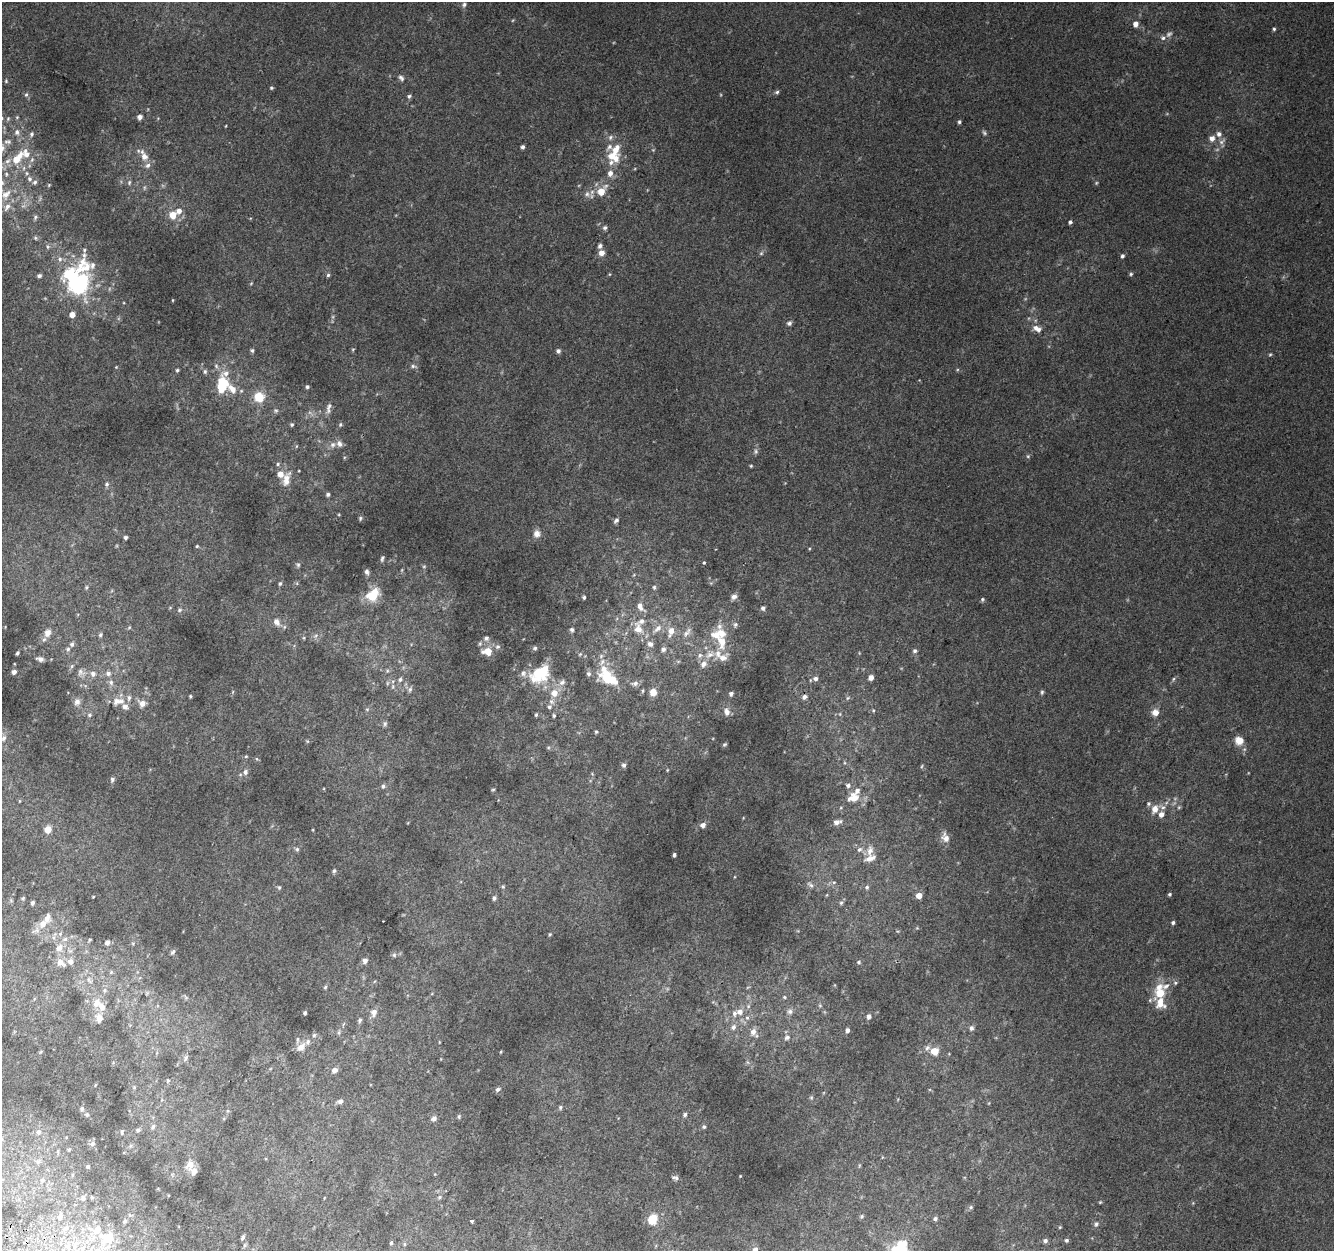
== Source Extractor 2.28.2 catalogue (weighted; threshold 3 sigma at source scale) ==
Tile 7 of 4 x 4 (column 3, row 2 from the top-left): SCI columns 2696-4027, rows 2827-4075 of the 5374 x 5589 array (HDU 1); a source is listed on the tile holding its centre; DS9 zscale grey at full resolution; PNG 1336 x 1253 px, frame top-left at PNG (2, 2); no overlay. Shown black and unused: <1% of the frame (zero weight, under 2 of 3 exposures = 2% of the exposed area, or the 3 px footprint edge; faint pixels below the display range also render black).
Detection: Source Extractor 2.28.2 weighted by HDU 2 'WHT'; one run over the whole footprint, this tile lists its part. Background 0.0855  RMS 0.011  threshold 0.0512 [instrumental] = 3 sigma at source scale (4.5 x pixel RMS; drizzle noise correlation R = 1.50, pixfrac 1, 0.0396/0.0396 arcsec/px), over >= 5 px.
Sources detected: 345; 4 too faint to see at this stretch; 3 inside a brighter object's white glare — not listed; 46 inside a brighter listed object's ellipse — not listed separately; the other 292 listed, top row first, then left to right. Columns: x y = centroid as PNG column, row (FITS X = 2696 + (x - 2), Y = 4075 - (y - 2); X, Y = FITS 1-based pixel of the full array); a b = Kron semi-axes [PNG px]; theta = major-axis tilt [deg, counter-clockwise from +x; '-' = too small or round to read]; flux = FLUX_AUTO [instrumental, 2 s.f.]
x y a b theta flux
464 4 7 6 - 3.2
1135 24 6 6 - 6.1
1274 29 4 4 - 1.6
1163 38 7 6 - 3.3
401 78 9 6 -44 3.3
6 81 5 4 - 1.3
271 88 5 4 - 1.4
777 92 6 4 18 2.1
26 95 7 5 73 2.2
409 96 6 5 - 2.1
17 117 5 4 - 1.2
140 117 5 4 - 4.6
8 119 6 5 - 1.7
959 122 4 4 - 2
226 126 4 3 - 0.74
17 132 8 7 - 4.7
984 133 8 5 -46 2.1
31 134 6 5 - 2.6
1219 134 8 7 - 4.8
610 137 7 6 - 3.3
1212 138 8 7 - 6.2
7 142 11 7 -1 5.2
1222 142 11 6 35 4.6
523 147 4 4 - 2.8
144 156 12 9 -57 9.7
613 156 18 11 -28 19
17 158 20 9 49 26
610 173 8 7 - 6.4
30 179 7 6 - 3.6
129 182 7 5 71 2.1
49 185 5 4 - 1.2
144 188 6 4 72 1.6
601 191 10 7 51 18
6 194 18 11 54 16
587 194 10 8 -31 5.1
179 211 7 6 - 6.8
173 215 7 6 - 16
35 217 7 5 41 2.3
1070 222 4 4 - 2.4
605 228 6 6 - 2.5
35 238 6 5 - 1.8
600 246 6 5 - 3.3
48 247 7 6 - 2.4
601 253 6 6 - 7.8
761 253 6 5 - 2
1122 256 5 5 - 2.4
60 259 7 6 - 3.6
1131 274 5 4 - 1.7
328 275 5 5 - 1.9
39 276 5 5 - 2.8
78 284 43 22 71 150
173 300 4 3 - 0.82
789 323 6 6 - 3
1036 328 8 7 - 5.2
252 350 6 4 -76 1.9
353 350 5 4 - 1.2
558 351 5 5 - 2.9
1270 354 5 4 - 1.3
216 366 6 5 - 2.4
413 366 9 5 -17 2.7
177 370 4 4 - 1.6
205 371 6 5 - 2.2
222 385 16 10 81 41
307 387 5 4 - 2.1
232 389 14 9 -45 12
259 397 7 6 - 39
328 408 16 6 78 5.4
340 424 6 5 - 1.9
292 425 5 5 - 1.8
339 443 9 7 -58 5.3
756 451 7 6 - 2.7
1028 456 5 5 - 1.6
278 464 5 4 - 1.8
751 466 4 4 - 1.3
286 480 21 9 73 12
107 484 6 5 - 2.6
328 494 5 4 - 2
360 518 6 5 - 1.8
616 520 7 5 47 2.7
537 534 10 9 - 7
125 537 4 3 - 2.1
197 546 5 4 - 1.3
382 559 7 4 72 2
704 563 4 3 - 1.5
298 565 7 5 -58 2.1
424 566 6 3 19 1.3
367 572 7 6 - 3
280 583 6 4 71 1.9
86 587 6 5 - 2
654 587 6 5 - 2
373 595 11 8 44 41
584 597 5 4 - 1.8
734 597 8 6 16 4.6
982 599 5 5 - 1.8
640 607 14 7 -56 7.5
763 608 6 5 - 3
179 610 7 5 28 2.2
276 622 10 7 -56 7.1
735 625 7 6 - 2.8
129 627 5 4 - 1.4
638 629 19 13 -72 18
658 629 16 7 40 10
572 630 5 5 - 2.5
671 631 11 7 75 10
687 632 16 6 55 6.2
48 633 9 7 62 8.2
100 635 6 5 - 2.4
315 636 8 4 32 2.8
304 638 5 3 - 1
486 638 7 6 - 3.3
722 642 20 11 -80 22
72 644 7 6 - 3.1
650 644 9 7 -29 5.1
498 646 7 6 - 2.9
535 648 5 5 - 2.2
663 649 7 6 - 3.3
487 651 10 8 -6 16
915 651 6 5 - 2.6
17 653 4 3 - 1.9
580 654 6 4 45 1.3
710 655 15 8 30 11
601 656 7 5 47 2.7
40 659 10 6 -13 4.3
72 666 6 5 - 2.4
387 671 6 5 - 2.2
14 672 5 5 - 4.3
81 672 11 10 - 6.8
539 672 19 16 80 34
108 673 7 6 - 4.8
93 674 9 8 - 6
588 674 6 6 - 3.1
606 676 19 14 -70 42
871 677 5 4 - 7.3
815 679 7 6 - 4
1173 679 6 4 87 1.5
400 680 7 6 - 3.5
111 682 8 7 - 4.5
562 682 10 7 39 5.6
387 683 7 4 89 2
635 683 10 6 9 4
410 689 9 5 70 2.9
642 691 5 3 - 1.3
653 692 6 6 - 14
1042 692 6 4 76 1.8
554 693 10 9 - 12
731 694 5 4 - 3
190 696 4 3 - 1.3
804 697 7 6 - 4.4
848 698 6 5 - 2
118 701 19 11 12 14
77 702 11 9 78 5.9
142 703 9 8 - 8.1
549 707 6 6 - 2.7
367 709 6 4 0 1.5
873 710 4 3 - 1.2
727 712 10 7 -80 6.5
1155 712 8 8 - 8.9
840 714 6 4 -90 1.4
89 715 6 5 - 2.4
536 715 5 4 - 1.7
554 716 5 4 - 1.8
385 724 7 6 - 2.5
596 732 5 4 - 1.4
3 738 10 7 49 4.3
307 741 5 4 - 1.2
1239 741 11 10 - 12
725 744 6 4 31 1.7
246 756 5 4 - 1.3
257 759 5 3 - 1.3
624 765 5 5 - 2.7
922 766 5 3 - 1.2
667 770 4 3 - 0.92
245 772 7 6 - 3.8
112 779 7 5 76 2.6
848 785 6 6 - 3.2
383 786 6 5 - 2.6
493 789 5 3 - 1.1
854 797 17 13 19 16
1179 807 5 4 - 1.4
1155 809 11 8 72 9.5
837 822 9 5 16 5.6
703 825 6 5 - 5.6
48 829 7 7 - 9
945 837 13 10 -66 8.5
297 849 6 6 - 2.4
859 849 8 6 41 3.4
870 851 15 9 85 9.1
674 855 4 3 - 2.5
334 871 6 5 - 2.1
834 882 6 4 1 1.6
811 885 7 5 -44 2.8
279 887 6 5 - 1.8
503 887 5 5 - 1.5
867 887 6 5 - 2.1
1170 894 4 4 - 1.7
919 895 5 4 - 11
93 897 3 2 - 0.89
23 898 5 4 - 1.4
494 898 6 5 - 2.7
32 903 4 3 - 2.8
841 903 6 5 - 2.2
1173 923 4 4 - 2.1
43 924 12 9 46 12
550 934 4 4 - 1.2
90 939 5 3 - 0.93
107 942 4 4 - 4.1
59 948 12 8 63 8
173 952 8 4 52 2.3
394 955 6 6 - 2.3
70 961 6 5 - 5.9
365 961 5 5 - 5.6
60 962 11 7 -29 7.6
859 962 6 4 13 1.8
111 972 4 4 - 1
89 980 8 4 -53 2
1175 983 6 5 - 1.8
325 987 5 4 - 1.5
104 990 5 5 - 1.7
1160 992 14 10 89 32
186 997 7 4 -46 1.8
784 997 6 5 - 1.7
820 1005 5 5 - 1.9
102 1007 13 9 -57 9.7
790 1011 8 8 - 4.5
740 1012 8 8 - 7.4
305 1013 4 3 - 2.3
374 1013 12 9 74 7.5
869 1016 5 4 - 4.4
99 1018 11 8 -69 8.1
747 1018 6 5 - 2.5
360 1020 6 5 - 2.6
733 1027 8 7 - 4.7
971 1028 7 6 - 3.3
847 1030 5 4 - 3.9
753 1032 9 7 66 7.7
339 1033 7 5 71 2.1
314 1035 6 5 - 2.1
787 1037 8 7 - 4.4
301 1047 12 8 52 9.4
927 1048 9 7 61 3.8
934 1051 5 5 - 26
501 1052 4 3 - 0.96
186 1058 8 4 72 2
334 1070 7 6 - 5.6
168 1080 5 4 - 1.3
134 1087 5 5 - 1.3
498 1089 6 5 - 2.8
811 1097 6 5 - 1.5
340 1101 7 5 10 4.6
989 1103 5 3 - 0.87
560 1107 6 5 - 2.1
82 1109 6 5 - 2.7
87 1115 6 5 - 1.9
685 1115 6 5 - 2.6
459 1116 6 4 76 1.7
434 1118 7 6 - 4.2
153 1126 7 5 82 2.8
704 1127 5 5 - 1.9
138 1130 7 5 3 2.7
39 1132 7 6 - 3.1
122 1132 9 4 79 2
92 1144 9 7 33 3.5
131 1146 7 5 45 2.4
69 1149 4 4 - 1.2
38 1162 6 6 - 2.1
190 1164 10 8 68 11
88 1166 4 4 - 1.7
740 1176 2 2 - 0.7
675 1178 9 5 -21 2.9
42 1180 6 5 - 1.7
439 1197 5 4 - 1.8
83 1198 6 5 - 2.7
324 1198 4 3 - 0.74
1100 1202 4 3 - 1.1
971 1207 5 5 - 1.8
60 1216 7 5 69 3.7
862 1216 6 5 - 2.1
652 1219 9 7 62 25
935 1219 6 5 - 2.9
125 1221 5 4 - 2
471 1221 4 3 - 13
1096 1224 8 6 63 2.9
1060 1227 4 3 - 1.1
66 1228 8 6 37 4.1
243 1237 5 3 - 2.2
107 1238 17 14 -4 22
1067 1240 4 4 - 2.2
1045 1241 5 5 - 3.5
391 1243 5 4 - 1.5
404 1244 6 4 90 1.5
902 1244 29 14 28 32
755 1250 6 5 - 7
Isophote crosses this tile's border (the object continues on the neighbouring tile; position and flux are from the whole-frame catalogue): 2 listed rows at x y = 3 738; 755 1250